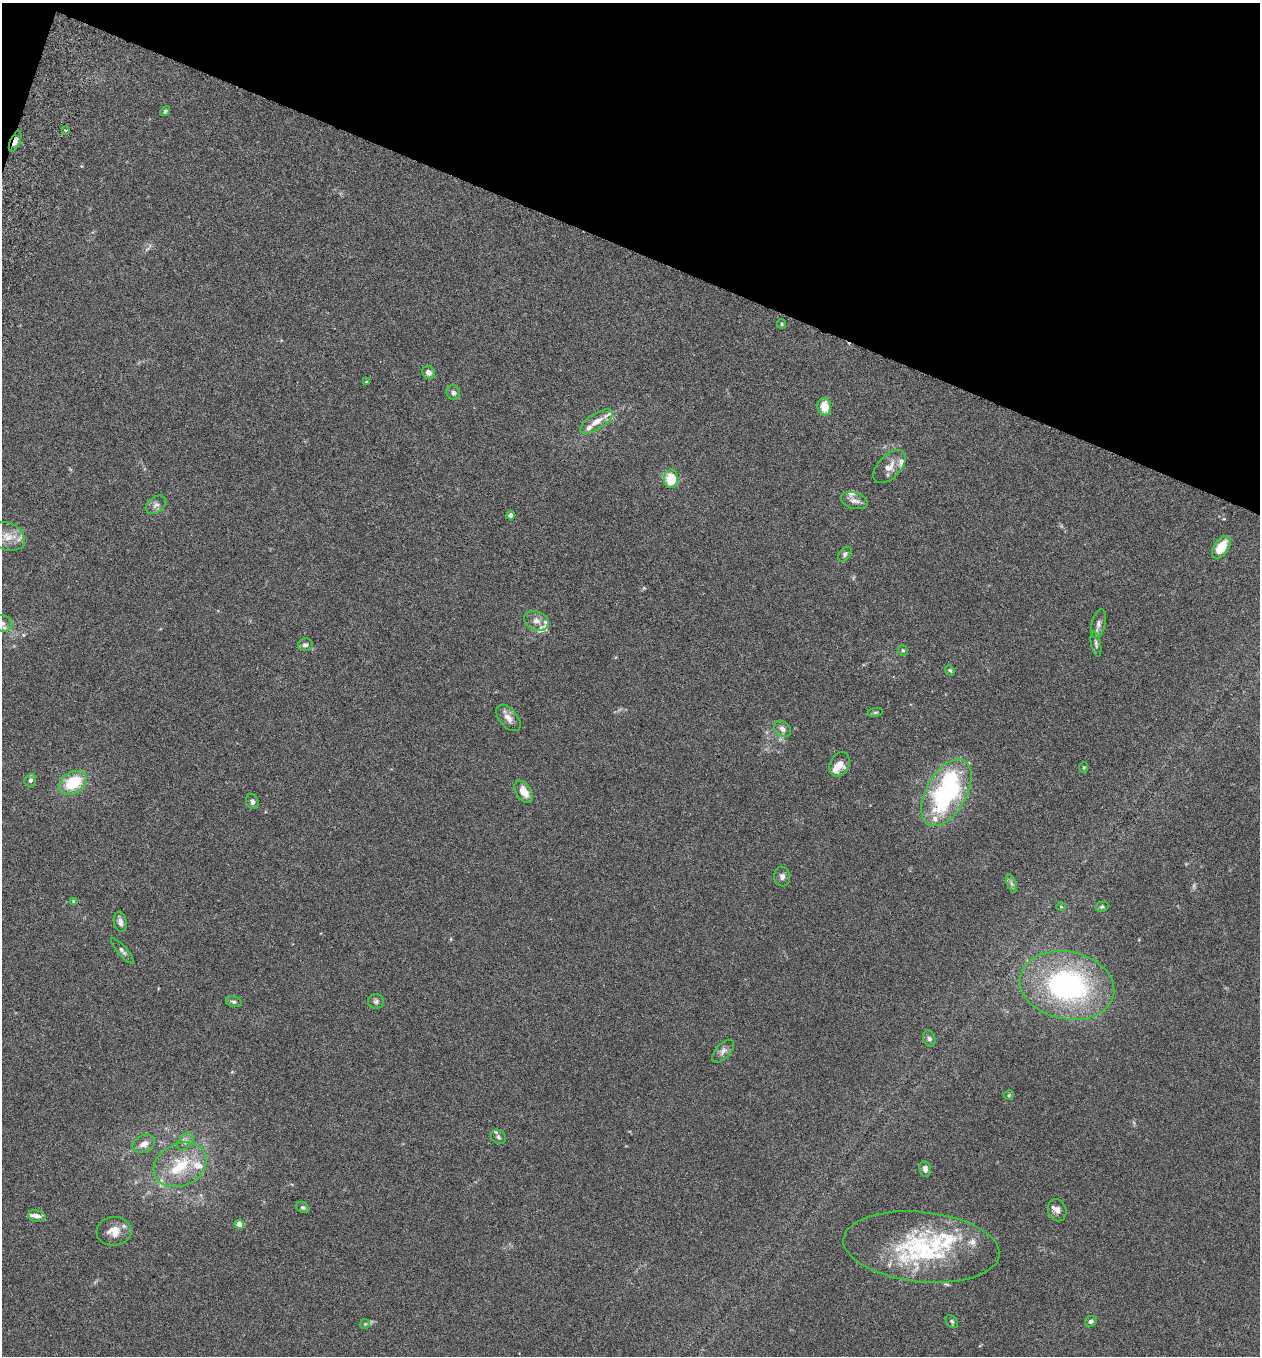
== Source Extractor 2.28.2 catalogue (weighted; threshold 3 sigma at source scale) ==
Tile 2 of 4 x 4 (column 2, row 1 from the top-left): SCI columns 1450-2707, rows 4090-5443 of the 5545 x 5467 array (HDU 1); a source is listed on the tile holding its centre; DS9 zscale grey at full resolution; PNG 1262 x 1358 px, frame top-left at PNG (2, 3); each listed source drawn as its Kron ellipse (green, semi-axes under 4 px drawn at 4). Shown black and unused: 19% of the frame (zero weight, under 3 of 6 exposures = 3% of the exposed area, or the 3 px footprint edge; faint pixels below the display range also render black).
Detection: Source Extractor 2.28.2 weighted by HDU 2 'WHT'; one run over the whole footprint, this tile lists its part. Background 0.0188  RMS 0.002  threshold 0.00818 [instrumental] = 3 sigma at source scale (4.09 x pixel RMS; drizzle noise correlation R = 1.36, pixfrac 0.8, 0.05/0.05 arcsec/px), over >= 5 px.
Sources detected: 83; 1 too faint to see at this stretch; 1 inside a brighter object's white glare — neither listed nor drawn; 20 inside a brighter listed object's ellipse — not listed separately; the other 61 listed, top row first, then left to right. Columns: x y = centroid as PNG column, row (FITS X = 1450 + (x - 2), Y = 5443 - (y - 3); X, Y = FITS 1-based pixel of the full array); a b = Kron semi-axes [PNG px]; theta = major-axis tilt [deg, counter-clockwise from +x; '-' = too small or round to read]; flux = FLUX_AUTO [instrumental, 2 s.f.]
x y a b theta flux
165 111 5 4 - 0.35
65 130 3 2 - 0.22
15 141 11 5 67 1
782 324 5 4 - 0.22
429 372 7 6 - 0.85
366 382 4 3 - 0.2
453 393 8 6 -59 0.58
824 407 9 7 -81 3.1
596 421 19 7 32 1.8
890 466 20 11 46 1.8
671 479 9 7 86 5.7
854 501 13 8 -16 1
156 505 11 7 39 0.75
511 515 4 4 - 0.89
8 537 18 13 -23 2.6
1221 547 13 7 57 4.3
845 554 8 5 53 0.44
536 621 13 9 -23 1.3
2 623 10 8 -13 0.87
1099 624 15 7 77 0.79
1096 644 13 5 -79 0.52
305 645 7 6 - 0.59
903 650 5 4 - 0.27
950 670 6 4 -49 0.27
875 712 7 4 8 0.26
508 718 15 9 -50 1.4
782 729 9 7 -41 0.9
839 764 13 9 64 1.3
1084 767 5 4 - 0.21
30 780 6 5 - 0.51
73 783 15 10 31 7.1
523 792 12 7 -57 2.3
946 793 36 20 61 30
252 801 8 6 -71 0.56
782 876 10 8 -82 0.67
1011 884 9 4 -71 0.42
73 901 4 4 - 0.15
1061 906 5 3 - 0.19
1102 907 6 5 - 0.28
120 922 10 6 -78 0.86
122 951 16 4 -48 0.57
1067 985 48 33 -12 38
376 1001 8 7 - 0.49
234 1002 8 5 -14 0.41
929 1039 8 6 -73 0.57
723 1051 14 7 47 0.88
1009 1095 5 4 - 0.23
498 1137 8 6 -39 0.5
185 1141 10 6 52 0.72
144 1144 12 8 25 1.3
180 1165 27 21 26 7.3
925 1169 8 5 -80 0.73
303 1207 7 5 -30 0.38
1057 1210 11 9 -70 0.99
37 1216 9 6 -13 0.92
239 1224 5 4 - 2.5
114 1231 17 14 6 2.3
921 1247 78 35 -6 22
952 1321 7 5 -49 0.31
1091 1321 6 5 - 0.45
365 1324 5 5 - 0.24
Overlapping masked pixels (flux is a lower limit): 1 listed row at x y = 15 141
Isophote crosses this tile's border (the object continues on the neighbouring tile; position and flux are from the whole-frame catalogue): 1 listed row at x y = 2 623